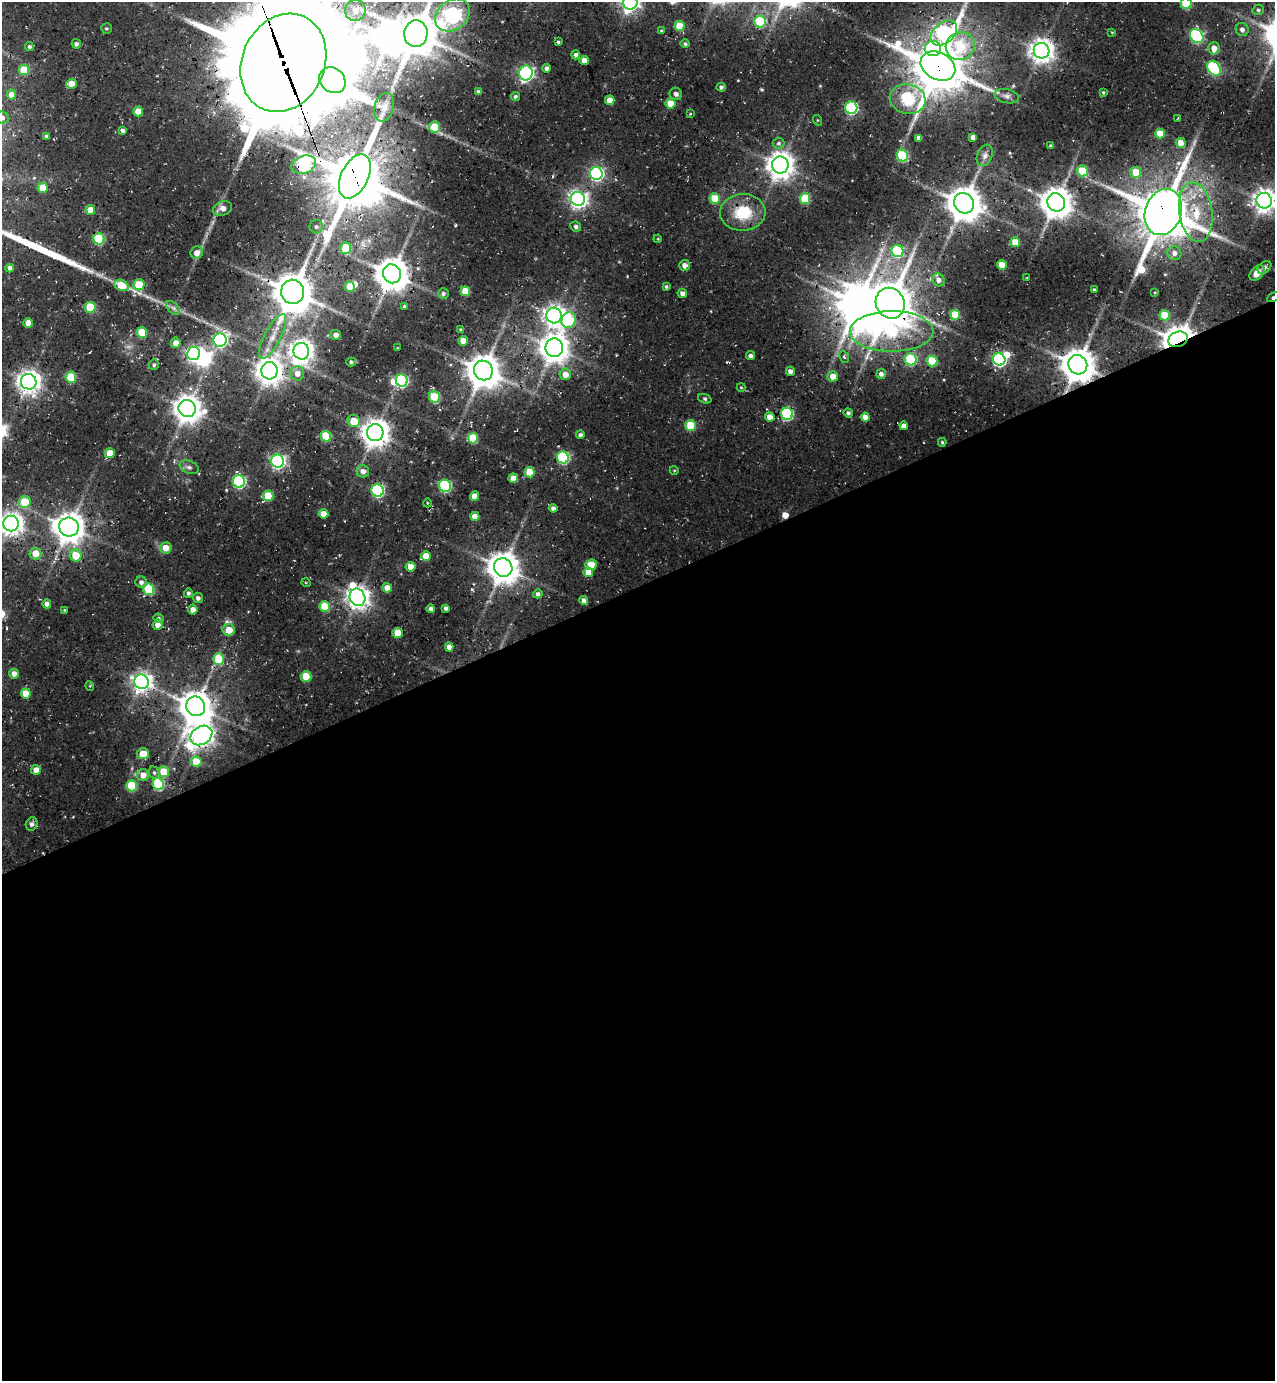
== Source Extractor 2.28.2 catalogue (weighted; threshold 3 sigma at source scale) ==
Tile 15 of 4 x 4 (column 3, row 4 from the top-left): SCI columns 2807-4079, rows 57-1435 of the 5556 x 5633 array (HDU 1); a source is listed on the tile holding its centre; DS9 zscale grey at full resolution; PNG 1277 x 1383 px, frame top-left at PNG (2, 2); each listed source drawn as its Kron ellipse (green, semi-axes under 4 px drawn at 4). Shown black and unused: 58% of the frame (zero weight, under 3 of 4 exposures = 8% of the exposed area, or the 3 px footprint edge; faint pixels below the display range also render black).
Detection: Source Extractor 2.28.2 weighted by HDU 2 'WHT'; one run over the whole footprint, this tile lists its part. Background 0.0364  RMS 0.0042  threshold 0.0188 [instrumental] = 3 sigma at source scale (4.5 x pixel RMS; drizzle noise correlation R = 1.50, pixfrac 1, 0.0396/0.0396 arcsec/px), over >= 5 px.
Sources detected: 242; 2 too faint to see at this stretch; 9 inside a brighter object's white glare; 1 cosmic-ray / hot-pixel residue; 2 long thin detections or spike segments (spike, bleed or trail) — neither listed nor drawn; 1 inside a brighter listed object's ellipse — not listed separately; the other 227 listed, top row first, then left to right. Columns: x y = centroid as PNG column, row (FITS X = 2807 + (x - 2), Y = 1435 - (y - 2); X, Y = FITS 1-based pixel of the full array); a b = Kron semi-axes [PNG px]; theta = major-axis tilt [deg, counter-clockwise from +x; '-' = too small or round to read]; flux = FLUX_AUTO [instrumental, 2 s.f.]
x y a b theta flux
630 2 7 7 - 190
1186 3 5 5 - 23
355 10 10 10 - 4.5
1258 10 6 5 - 0.89
453 15 19 14 38 160
760 22 6 5 - 26
680 26 5 5 - 11
106 28 5 5 - 0.65
1242 30 7 6 - 1.7
661 31 4 3 - 0.54
1112 32 4 2 - 0.33
944 33 15 10 41 98
416 34 13 12 - 1400
1197 36 8 6 -52 63
558 42 3 3 - 0.77
76 44 5 4 - 1.4
685 44 5 4 - 0.86
960 46 14 14 - 26
29 47 4 4 - 0.88
933 48 8 7 - 42
1214 48 6 6 - 3.8
1042 51 8 7 - 390
576 55 4 4 - 1.3
584 60 4 4 - 3.1
283 63 51 41 66 8900
938 66 18 13 -27 1900
547 68 4 4 - 1.4
1214 68 8 6 -50 52
24 70 5 5 - 13
526 73 7 6 - 120
332 80 14 12 -45 1200
71 84 5 5 - 6
721 87 4 4 - 1.1
479 92 4 4 - 1
1103 92 3 3 - 0.59
11 94 5 5 - 3.1
676 94 6 6 - 1.5
515 96 4 4 - 0.91
1007 96 12 7 -13 1.9
908 99 18 14 -10 55
610 100 5 5 - 6.1
671 104 5 5 - 10
384 107 15 9 75 3.8
851 108 6 6 - 58
138 111 5 5 - 6.1
690 114 3 2 - 0.35
2 118 6 6 - 1.6
1177 119 4 2 - 0.44
817 120 5 3 - 0.4
435 127 6 5 - 13
122 130 4 4 - 1.5
1160 134 5 5 - 8.9
46 136 4 3 - 0.7
973 137 4 4 - 2.2
919 138 4 4 - 2.2
779 143 6 5 - 1.1
1181 143 5 5 - 5.9
1051 146 3 3 - 0.77
985 155 11 7 68 2
902 156 6 5 - 38
304 165 13 9 17 61
780 165 8 8 - 490
1082 171 5 5 - 15
1136 172 5 5 - 10
596 173 6 6 - 96
355 176 24 13 64 2300
43 188 5 5 - 9.5
715 198 5 5 - 12
578 199 7 7 - 170
805 199 5 5 - 19
1264 201 8 7 - 360
1056 202 9 8 - 730
964 203 11 9 -47 910
222 208 10 7 19 3.1
90 210 5 4 - 5.7
743 212 23 18 2 16
1163 212 23 18 71 2000
1196 212 30 16 -82 18
576 226 5 5 - 1.1
316 227 6 6 - 1.2
99 239 5 5 - 31
658 239 4 3 - 0.38
1015 242 5 4 - 8.8
346 248 6 5 - 15
898 251 6 5 - 39
197 253 6 6 - 3.2
1174 253 7 7 - 2.3
684 265 5 5 - 2.5
1002 265 5 5 - 9.1
1265 267 8 5 39 0.98
10 268 4 4 - 2.1
1257 273 9 6 46 3.9
392 274 9 9 - 910
1027 278 4 2 - 0.28
939 280 7 5 -53 2.1
121 285 7 5 -24 12
139 285 5 5 - 16
350 287 5 5 - 9.7
666 287 4 3 - 0.71
1094 290 3 3 - 0.92
465 291 5 5 - 11
293 292 12 11 - 1200
1155 292 3 2 - 0.35
682 293 5 4 - 2.1
443 294 5 5 - 1.1
1273 297 7 3 25 2.1
890 303 16 14 -60 1400
404 306 4 4 - 0.6
90 307 5 5 - 19
173 308 8 5 -44 1.4
955 315 5 5 - 14
1165 315 5 5 - 15
554 316 8 7 - 280
569 320 8 7 - 28
28 323 5 4 - 4.1
461 330 4 2 - 0.57
891 331 42 20 0 57
142 332 5 5 - 16
336 335 5 5 - 2.2
273 337 25 8 63 6.6
1178 339 10 7 20 600
220 340 6 6 - 90
463 341 5 4 - 4.6
176 343 5 5 - 3.5
397 348 3 2 - 0.31
554 348 9 9 - 600
301 351 8 8 - 350
193 353 7 6 - 110
750 356 4 4 - 1.4
844 357 6 4 -67 0.73
911 359 6 6 - 35
999 359 6 6 - 90
932 361 5 5 - 17
351 362 5 4 - 0.7
154 365 5 5 - 0.93
1078 365 10 9 - 900
483 370 10 9 - 910
269 371 8 8 - 480
790 371 4 4 - 2.3
297 373 7 7 - 3.5
565 374 6 5 - 4.1
881 374 5 5 - 1.7
833 376 5 5 - 5.3
71 377 5 5 - 20
402 380 6 6 - 55
29 382 8 7 - 350
741 387 4 4 - 0.4
434 397 6 5 - 21
705 399 7 4 -19 0.76
187 408 9 8 - 570
848 413 5 4 - 1.2
787 414 6 6 - 49
770 417 5 4 - 3.8
865 417 4 4 - 3.5
354 421 6 6 - 9
691 426 5 5 - 17
904 426 4 4 - 2.4
375 433 8 8 - 550
580 435 4 4 - 1.5
326 436 5 5 - 19
473 438 5 5 - 17
942 442 4 4 - 0.65
110 453 5 5 - 6.6
563 457 6 6 - 50
278 461 6 6 - 120
189 467 10 6 -22 1.4
674 470 4 3 - 0.36
363 471 6 6 - 2.6
529 472 5 5 - 9.6
513 478 5 4 - 4.8
239 481 6 6 - 67
445 486 6 6 - 49
377 491 6 6 - 57
268 496 5 5 - 14
474 496 5 4 - 4.9
25 502 6 6 - 13
427 503 4 3 - 0.35
553 508 4 4 - 1.5
323 514 5 4 - 5.1
475 516 4 4 - 3.6
11 524 8 8 - 340
69 527 10 9 - 680
166 548 6 5 - 5.3
35 553 6 6 - 6.5
76 555 6 6 - 9.5
426 556 5 5 - 7.1
591 565 6 5 - 7.8
411 567 5 5 - 5.5
503 567 9 9 - 780
588 572 5 5 - 5.8
141 582 6 5 - 1.5
306 583 5 3 - 0.34
387 588 5 4 - 3.6
149 589 6 5 - 24
188 593 4 4 - 1.1
538 594 5 4 - 1.3
357 597 9 7 -64 350
198 598 5 5 - 1.2
584 600 4 4 - 2.5
47 604 4 4 - 2
325 607 5 5 - 16
446 608 4 4 - 1.4
193 609 5 5 - 2.7
431 609 4 4 - 1.5
64 610 3 3 - 0.38
159 618 5 4 - 0.68
158 625 5 5 - 3.1
229 630 6 6 - 6.4
397 633 5 5 - 8.8
449 647 4 4 - 3
219 659 6 5 - 16
14 674 5 5 - 2.5
306 676 5 5 - 14
141 682 7 7 - 230
90 686 5 3 - 0.44
26 693 5 5 - 8
196 706 10 9 - 800
201 735 11 9 33 360
143 754 6 5 - 7.2
196 762 5 5 - 11
36 770 5 4 - 3.4
164 772 5 5 - 10
154 773 6 5 - 0.87
143 775 6 6 - 3.7
158 784 6 5 - 38
132 786 5 5 - 22
32 824 7 5 68 1.6
Overlapping masked pixels (flux is a lower limit): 16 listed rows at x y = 283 63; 938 66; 304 165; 355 176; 964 203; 1163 212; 1196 212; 392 274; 293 292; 1273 297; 890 303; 1178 339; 1078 365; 269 371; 141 682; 201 735
Isophote crosses this tile's border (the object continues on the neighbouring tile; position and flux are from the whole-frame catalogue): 9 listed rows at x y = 630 2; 1186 3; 453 15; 944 33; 283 63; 2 118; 1264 201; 1273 297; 11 524